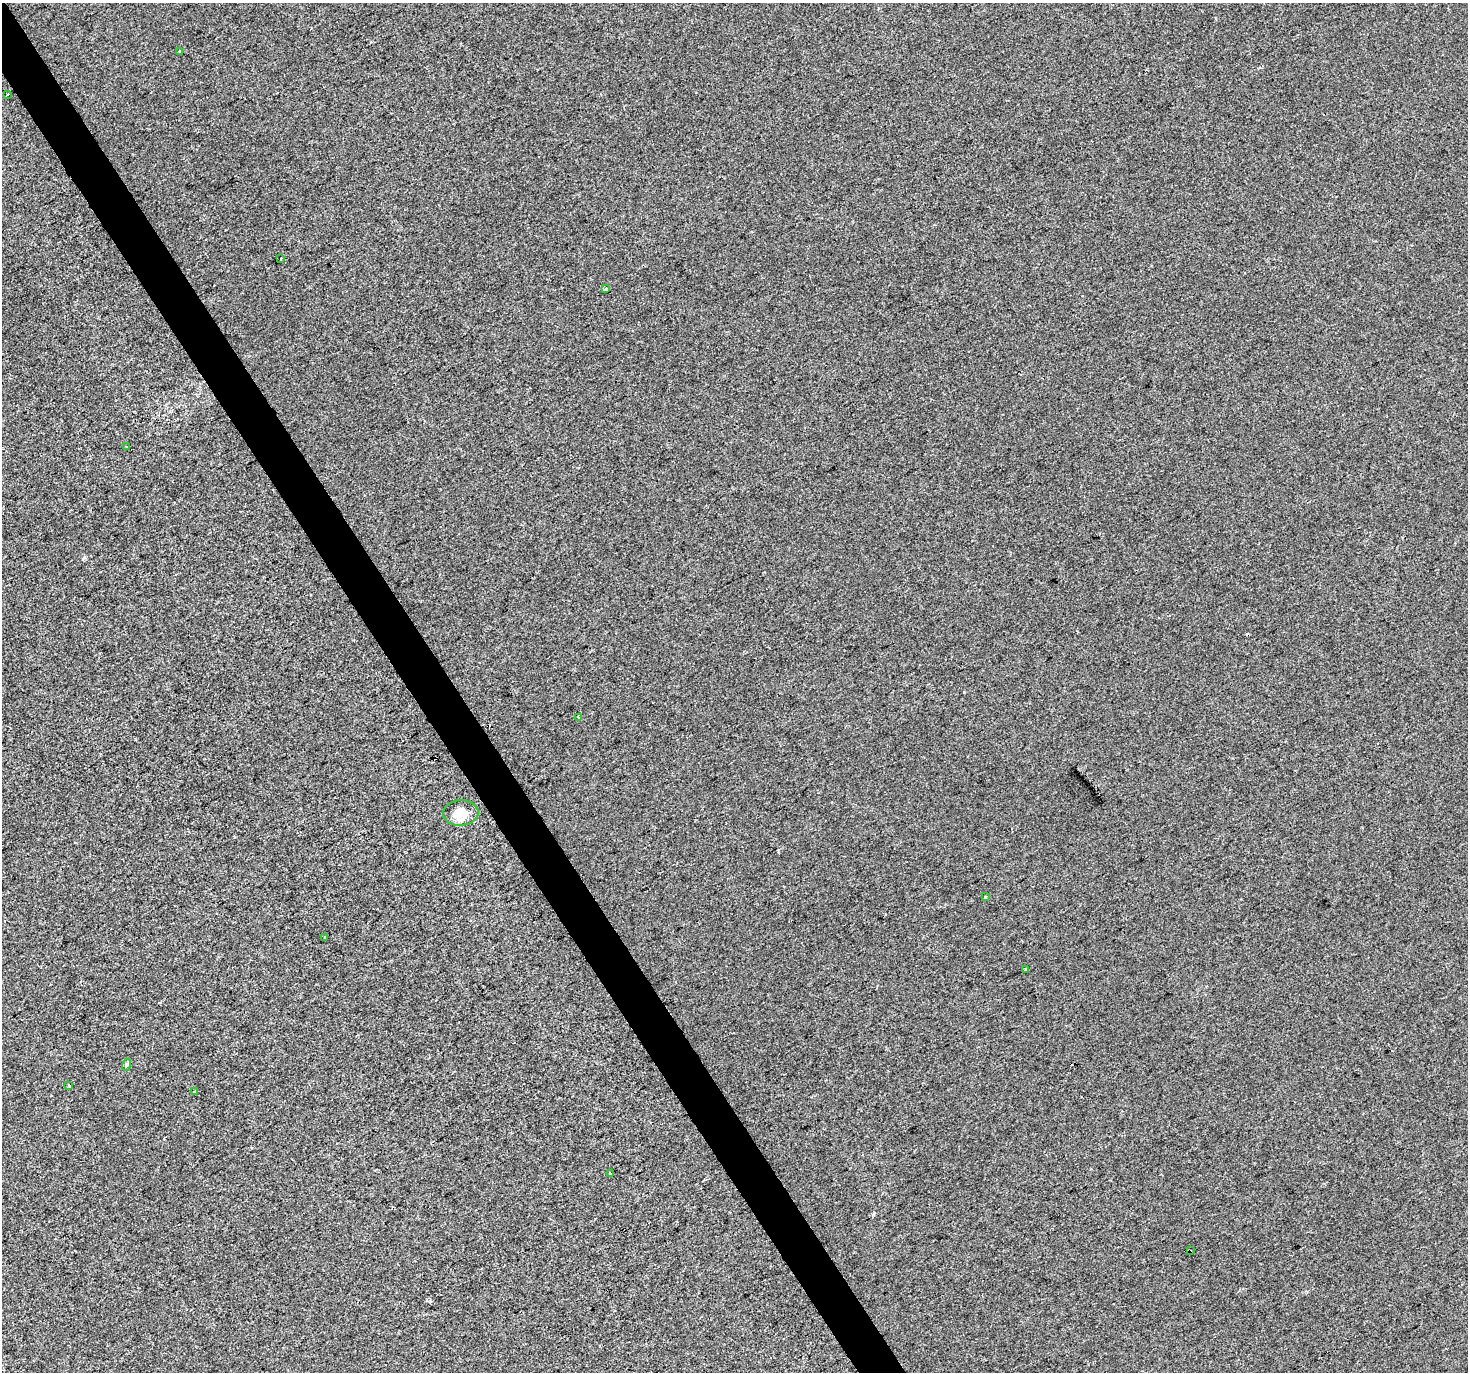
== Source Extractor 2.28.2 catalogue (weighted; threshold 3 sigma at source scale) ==
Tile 11 of 4 x 4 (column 3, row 3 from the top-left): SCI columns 2933-4398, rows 1545-2914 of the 5863 x 5767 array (HDU 1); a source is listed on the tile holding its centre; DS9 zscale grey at full resolution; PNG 1470 x 1374 px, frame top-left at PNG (2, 3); each listed source drawn as its Kron ellipse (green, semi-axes under 4 px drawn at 4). Shown black and unused: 3% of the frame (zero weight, under 2 of 3 exposures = <1% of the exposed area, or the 3 px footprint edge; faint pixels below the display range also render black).
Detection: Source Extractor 2.28.2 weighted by HDU 2 'WHT'; one run over the whole footprint, this tile lists its part. Background -6.70e-04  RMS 0.0055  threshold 0.0249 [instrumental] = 3 sigma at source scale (4.5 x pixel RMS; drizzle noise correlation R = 1.50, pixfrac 1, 0.0396/0.0396 arcsec/px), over >= 5 px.
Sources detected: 18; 3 cosmic-ray / hot-pixel residue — neither listed nor drawn; the other 15 listed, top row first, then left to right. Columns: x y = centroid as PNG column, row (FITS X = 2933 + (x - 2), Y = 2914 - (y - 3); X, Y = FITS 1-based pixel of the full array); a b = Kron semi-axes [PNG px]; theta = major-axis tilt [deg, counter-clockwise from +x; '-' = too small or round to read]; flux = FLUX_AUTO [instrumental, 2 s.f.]
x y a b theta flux
180 51 3 3 - 1.7
8 95 3 3 - 3.9
281 259 3 3 - 1.5
605 289 4 3 - 3.2
126 447 3 2 - 0.54
579 718 4 3 - 0.6
461 813 18 12 4 8.5
985 897 3 3 - 1.5
325 937 3 3 - 2.4
1025 969 3 3 - 1
126 1065 6 4 72 0.77
69 1085 3 3 - 1.1
195 1092 4 3 - 1.7
610 1174 3 3 - 4.9
1190 1251 3 3 - 0.64
Overlapping masked pixels (flux is a lower limit): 1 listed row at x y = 1190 1251